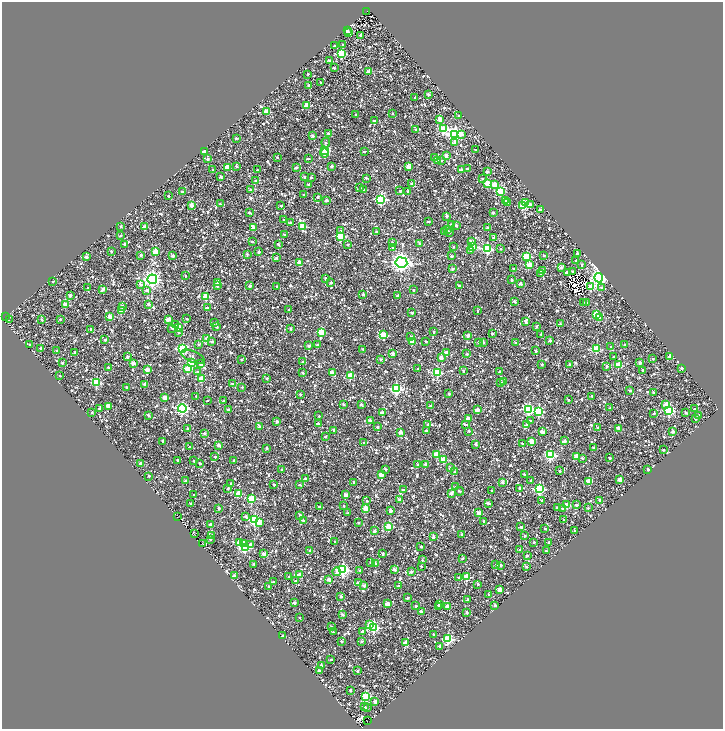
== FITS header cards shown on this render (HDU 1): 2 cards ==
NAXIS1  =                 1442
NAXIS2  =                 1453

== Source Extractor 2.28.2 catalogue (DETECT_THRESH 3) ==
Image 1442 x 1453 px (HDU 1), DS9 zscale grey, zoomed out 1/2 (1 PNG px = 2 x 2 image px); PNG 725 x 731 px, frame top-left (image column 2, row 1453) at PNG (2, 2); each listed source drawn as its Kron ellipse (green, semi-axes under 4 px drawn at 4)
Background 1.26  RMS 1.9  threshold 5.8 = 3 sigma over >= 5 px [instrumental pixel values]
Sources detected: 1726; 231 cannot appear on this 1/2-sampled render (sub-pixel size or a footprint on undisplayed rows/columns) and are neither listed nor drawn; of the other 1495, the 500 brightest by FLUX_AUTO listed and drawn (995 fainter detections omitted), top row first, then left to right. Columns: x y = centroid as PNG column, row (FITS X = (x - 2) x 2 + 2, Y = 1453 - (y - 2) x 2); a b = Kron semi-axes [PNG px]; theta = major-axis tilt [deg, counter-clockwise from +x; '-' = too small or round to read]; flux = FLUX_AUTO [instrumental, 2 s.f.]
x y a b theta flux
367 11 2 1 - 2400
347 30 2 2 - 2600
348 33 3 2 - 1700
360 35 2 2 - 2100
335 45 2 2 - 1100
342 45 2 2 - 860
341 54 3 3 - 24000
329 61 2 2 - 2500
334 68 2 2 - 1200
369 71 2 2 - 4000
308 74 2 2 - 830
321 82 2 2 - 960
309 85 2 2 - 1800
428 94 2 2 - 1800
415 97 2 2 - 1000
306 105 3 3 - 6500
266 112 3 2 - 10000
392 113 2 2 - 1100
355 114 2 2 - 870
459 116 2 2 - 1400
439 119 2 2 - 5600
374 121 2 2 - 1100
415 129 2 2 - 830
443 129 4 3 - 26000
328 133 2 2 - 1600
455 134 4 4 - 89000
461 134 3 3 - 3700
312 136 2 2 - 2200
236 138 2 2 - 1700
326 142 5 2 - 990
454 143 3 3 - 2300
475 149 2 2 - 1000
325 150 4 3 - 30000
204 151 2 2 - 3300
364 151 2 2 - 1200
325 153 5 3 - 2700
446 156 3 2 - 2400
277 157 2 2 - 1200
435 157 2 2 - 960
207 159 2 2 - 2300
308 159 2 2 - 830
438 160 2 2 - 1400
441 160 2 2 - 1100
236 166 2 2 - 1500
331 166 2 2 - 1700
408 166 2 2 - 6300
227 167 2 2 - 4500
296 168 2 2 - 1700
467 169 2 2 - 1000
213 170 2 2 - 1100
257 170 2 2 - 880
461 170 2 2 - 2100
487 172 3 2 - 1700
221 176 2 2 - 1200
305 177 2 2 - 1400
311 177 2 2 - 1300
366 178 2 2 - 1400
482 179 2 2 - 830
256 181 2 2 - 2700
487 183 3 2 - 10000
412 184 2 2 - 1700
308 185 2 2 - 850
494 185 3 2 - 10000
360 188 3 2 - 830
251 190 2 2 - 1300
364 190 2 2 - 1800
400 191 2 2 - 1100
408 191 2 2 - 1300
500 191 3 3 - 17000
182 192 2 2 - 2400
304 195 2 2 - 1100
168 196 2 2 - 910
318 197 2 2 - 1000
381 199 3 3 - 55000
326 200 2 2 - 3000
506 200 2 2 - 1600
526 202 3 3 - 3800
508 203 2 2 - 1600
220 204 2 2 - 1400
530 204 2 2 - 4000
191 205 2 2 - 4600
281 206 2 2 - 910
523 206 3 3 - 17000
540 209 2 2 - 1200
249 213 2 2 - 1200
493 213 2 2 - 1600
446 216 2 2 - 2500
284 220 2 2 - 1600
428 221 2 2 - 1300
290 223 2 2 - 1100
452 224 2 2 - 1900
456 225 2 2 - 1400
302 226 3 3 - 15000
121 227 2 2 - 1100
145 227 2 2 - 3900
488 227 2 2 - 2600
254 228 2 2 - 4100
340 230 3 2 - 1100
447 230 3 2 - 1700
376 232 2 2 - 1000
445 232 3 2 - 1400
449 232 2 2 - 1300
284 235 2 2 - 890
120 236 2 2 - 1000
341 236 3 3 - 22000
494 237 2 2 - 1500
252 241 2 2 - 1000
471 241 4 2 - 1100
392 242 2 2 - 1300
420 243 2 2 - 1700
124 244 2 2 - 2100
278 244 2 2 - 1600
348 244 2 2 - 1100
393 247 2 2 - 1900
453 247 2 2 - 1400
472 247 3 3 - 27000
487 249 3 3 - 39000
501 249 2 2 - 1300
111 251 2 2 - 1200
471 251 3 2 - 1600
155 252 3 3 - 15000
259 252 2 2 - 1800
247 254 2 2 - 1800
577 254 2 2 - 2000
141 255 2 2 - 1300
544 255 2 2 - 840
173 256 2 2 - 2800
451 256 2 2 - 970
527 256 3 3 - 20000
86 257 2 2 - 2300
277 258 3 2 - 1200
576 261 2 2 - 940
300 262 2 2 - 6400
401 262 6 5 - 190000
582 264 2 2 - 1100
529 265 3 2 - 5500
561 267 2 2 - 1700
452 269 2 2 - 1200
514 269 2 2 - 1200
542 271 2 2 - 5400
573 272 2 2 - 1800
540 273 2 2 - 1500
567 273 2 2 - 4500
185 276 2 2 - 1300
326 278 2 2 - 1500
599 278 4 4 - 130000
152 279 5 4 - 130000
511 280 2 2 - 1400
53 282 2 2 - 1200
218 283 2 2 - 6000
331 283 2 2 - 1700
520 283 2 2 - 2800
141 285 2 2 - 2400
459 285 2 2 - 1100
217 286 2 2 - 1600
249 286 2 2 - 1800
276 286 2 2 - 860
591 287 4 3 - 11000
88 288 2 2 - 910
601 288 2 2 - 1500
103 289 3 2 - 3100
147 290 2 2 - 1500
414 290 2 2 - 850
363 294 2 2 - 1400
70 295 2 2 - 2700
206 296 3 3 - 13000
397 296 3 2 - 1800
514 301 2 2 - 2300
583 302 2 2 - 820
586 302 2 2 - 1200
148 304 2 2 - 1700
66 305 3 2 - 6300
122 306 2 2 - 1500
207 308 2 2 - 1600
289 309 2 2 - 920
121 310 2 2 - 6100
477 311 2 2 - 930
412 313 2 2 - 1600
596 314 3 2 - 13000
110 316 3 2 - 5300
6 317 4 2 - 1700
600 317 3 2 - 5300
9 319 2 1 - 3300
42 319 2 2 - 930
60 319 2 2 - 910
168 319 2 2 - 3700
187 319 2 2 - 1100
526 321 3 2 - 2400
214 323 2 2 - 1200
176 324 3 2 - 1100
560 324 2 2 - 2200
179 327 2 2 - 6000
217 327 3 2 - 1000
536 327 3 2 - 880
172 328 2 2 - 1400
290 328 2 2 - 1600
91 329 2 2 - 1300
321 332 3 3 - 19000
434 332 2 2 - 1400
178 333 2 2 - 830
492 334 2 2 - 1100
541 334 3 2 - 910
383 335 3 2 - 11000
468 336 2 2 - 4000
411 337 2 2 - 1500
207 338 2 2 - 3700
105 340 2 2 - 1200
550 340 2 2 - 2400
212 341 2 2 - 1800
426 341 2 2 - 1300
412 342 2 2 - 7800
479 342 2 2 - 1700
483 342 2 2 - 1800
516 343 2 2 - 1100
29 344 2 2 - 860
199 344 2 2 - 1400
309 345 2 2 - 2200
317 345 2 2 - 1300
625 345 2 2 - 1400
610 346 2 2 - 830
40 348 2 2 - 1200
183 349 4 3 - 42000
363 349 2 2 - 1000
596 349 3 3 - 20000
57 350 2 2 - 1200
536 351 2 2 - 1500
75 352 2 2 - 1700
393 353 2 2 - 3300
447 353 3 2 - 4300
467 354 2 2 - 1400
127 357 3 2 - 1100
193 357 12 5 -24 1600
613 357 2 2 - 850
670 357 3 2 - 3500
441 358 3 2 - 3000
381 359 2 2 - 1100
653 359 2 2 - 1200
241 360 2 2 - 820
302 362 2 2 - 1400
640 362 3 2 - 2900
62 363 2 2 - 1200
133 363 2 2 - 2500
192 363 3 3 - 15000
201 364 3 2 - 3800
542 364 2 2 - 1300
569 365 2 2 - 1400
618 365 3 3 - 12000
607 366 2 2 - 1500
108 367 2 2 - 1100
682 368 2 2 - 1500
188 369 3 3 - 18000
418 369 2 2 - 1100
147 370 2 2 - 4500
463 370 3 2 - 820
643 370 2 2 - 1900
500 371 2 2 - 1400
198 372 3 2 - 1100
332 372 2 2 - 3800
303 373 2 2 - 1000
437 373 3 3 - 22000
60 376 2 2 - 1000
350 376 3 2 - 13000
267 378 2 2 - 870
201 379 3 2 - 11000
503 382 2 2 - 1000
96 383 3 3 - 26000
501 383 2 2 - 1500
145 384 2 2 - 2500
232 384 2 2 - 1100
126 387 2 2 - 1200
242 387 2 2 - 1000
396 389 3 3 - 51000
630 390 2 2 - 1100
654 392 3 2 - 1200
300 394 2 2 - 1300
449 394 2 2 - 1200
196 396 2 2 - 1000
592 396 2 2 - 1200
165 398 2 2 - 6900
568 400 2 2 - 820
207 401 2 2 - 820
223 401 2 2 - 1300
343 404 2 2 - 1300
361 404 3 2 - 1400
666 404 3 2 - 4700
108 406 2 2 - 5800
431 406 2 2 - 3000
182 408 4 4 - 67000
610 408 3 2 - 970
99 409 2 2 - 1700
529 409 4 3 - 47000
695 409 2 2 - 1800
228 410 2 2 - 2000
477 410 2 2 - 5900
669 410 3 3 - 42000
539 411 3 3 - 30000
92 412 2 2 - 1200
382 413 2 2 - 3900
654 413 2 2 - 1100
686 413 2 2 - 1200
148 415 2 2 - 1300
699 415 2 2 - 1300
319 416 2 2 - 990
695 418 2 2 - 1700
468 419 2 2 - 5200
370 420 2 2 - 2700
277 421 3 2 - 1600
530 421 3 2 - 1600
318 424 2 2 - 2800
428 424 2 2 - 1100
465 424 3 2 - 1400
526 425 2 2 - 1800
260 427 2 2 - 3200
377 427 2 2 - 1300
598 428 2 2 - 1800
619 428 2 2 - 4100
188 429 2 2 - 970
334 430 2 2 - 1900
426 430 2 2 - 1300
469 431 2 2 - 990
673 431 2 2 - 2300
400 432 2 2 - 4500
542 432 2 2 - 4100
204 433 2 2 - 1700
325 437 2 2 - 1000
162 441 2 2 - 900
532 441 3 2 - 7400
564 441 3 2 - 2600
364 443 2 2 - 970
522 443 2 2 - 1600
475 444 2 2 - 2200
218 445 2 2 - 2400
190 447 2 2 - 1700
267 448 2 2 - 2000
594 448 2 2 - 2800
663 450 2 2 - 1200
436 454 3 2 - 6300
550 455 3 3 - 44000
576 456 3 2 - 5300
215 457 2 2 - 1400
582 458 2 2 - 1300
610 458 2 2 - 970
177 460 2 2 - 1100
443 460 3 3 - 12000
194 461 2 2 - 1000
233 461 2 2 - 1600
200 463 2 2 - 840
141 464 2 2 - 5200
418 464 2 2 - 1200
425 464 2 2 - 2000
451 468 2 2 - 2400
282 469 2 2 - 1600
385 469 3 2 - 1300
648 469 2 2 - 1600
560 471 2 2 - 1200
455 472 3 2 - 1600
524 474 2 2 - 1600
381 475 2 2 - 7800
149 476 2 2 - 930
305 478 2 2 - 1500
620 480 2 2 - 6800
186 481 2 2 - 3000
531 481 2 2 - 1300
589 481 3 2 - 7000
354 482 2 2 - 1600
502 482 2 2 - 2000
231 483 2 2 - 870
274 485 2 2 - 1200
299 485 2 2 - 1100
456 487 2 2 - 1200
228 488 2 2 - 1300
520 488 2 2 - 2200
539 489 4 3 - 52000
403 490 2 2 - 1800
491 490 2 2 - 1100
459 491 4 2 - 840
239 493 3 2 - 7400
451 493 2 2 - 2000
194 495 2 2 - 890
346 495 2 2 - 3700
252 498 3 3 - 23000
400 500 2 2 - 3700
542 500 2 2 - 1500
600 500 2 2 - 2200
367 501 2 2 - 1300
488 503 2 2 - 1400
191 504 2 2 - 2000
567 505 3 2 - 10000
576 505 2 2 - 1700
344 506 2 2 - 950
319 507 3 2 - 1500
219 508 2 2 - 1600
365 508 2 2 - 7300
558 508 2 2 - 3700
563 508 3 3 - 1100
588 508 2 2 - 840
390 511 3 2 - 3300
348 513 3 2 - 1400
479 513 2 2 - 6000
300 515 2 2 - 1100
177 517 3 2 - 2200
245 517 2 2 - 1900
255 520 3 3 - 46000
303 520 2 2 - 1500
564 520 2 2 - 1300
484 521 2 2 - 1300
358 522 2 2 - 1300
259 523 3 2 - 4500
211 525 2 2 - 4500
389 526 3 3 - 17000
521 527 2 2 - 1600
545 529 2 2 - 840
375 531 2 2 - 2300
575 531 2 2 - 820
194 534 3 2 - 890
461 534 2 2 - 1100
212 536 2 2 - 1300
524 536 2 2 - 1300
433 537 2 2 - 1800
210 539 2 2 - 1100
335 541 2 2 - 1000
534 542 2 2 - 990
549 542 2 2 - 1400
202 543 2 1 - 940
240 543 3 3 - 17000
244 543 3 3 - 1800
251 544 3 2 - 2400
421 546 2 2 - 1200
245 547 3 3 - 32000
520 549 2 2 - 1200
310 550 2 2 - 910
546 551 2 2 - 1400
264 554 2 2 - 4600
383 554 2 2 - 1500
527 555 2 2 - 1600
462 558 2 2 - 1000
422 560 2 2 - 820
371 562 2 2 - 1300
375 563 2 2 - 1700
254 564 2 2 - 1300
496 565 2 2 - 1100
500 565 2 2 - 1600
421 566 2 2 - 870
526 567 2 2 - 1200
394 569 2 2 - 2600
343 570 4 3 - 79000
360 570 2 2 - 1300
337 572 4 3 - 1900
411 572 2 2 - 2100
299 575 2 2 - 5100
234 576 2 2 - 2400
467 576 3 2 - 9700
289 577 2 2 - 1300
459 577 2 2 - 890
329 579 2 2 - 3300
295 581 2 2 - 1200
273 582 2 2 - 1100
358 583 2 2 - 2800
478 584 2 2 - 1100
268 586 2 2 - 1000
364 586 3 2 - 1700
398 586 2 2 - 860
499 589 2 2 - 5100
488 594 2 2 - 920
341 596 2 2 - 1400
407 598 2 2 - 900
468 600 3 2 - 1000
294 603 2 2 - 2600
387 604 3 2 - 5000
439 604 2 2 - 1600
495 605 2 2 - 2100
416 606 2 2 - 1200
439 606 2 2 - 1300
447 606 2 2 - 3300
421 611 2 2 - 1400
467 612 2 2 - 1700
342 615 2 2 - 2300
299 618 2 2 - 900
370 624 3 2 - 7400
331 626 2 2 - 1100
373 627 3 3 - 38000
362 631 2 2 - 1200
333 632 2 2 - 1100
433 634 2 2 - 1100
282 636 2 2 - 1200
448 639 3 3 - 39000
341 641 2 2 - 1400
361 641 2 2 - 1400
405 643 3 2 - 2200
439 646 2 2 - 1100
331 659 2 2 - 1300
321 665 2 2 - 1400
319 671 2 2 - 1600
357 671 2 2 - 1000
350 690 2 2 - 1400
366 696 3 3 - 28000
375 701 2 2 - 3400
365 707 2 2 - 1200
367 707 2 2 - 1200
367 721 3 1 - 960
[995 fainter detections neither listed nor drawn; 231 sub-pixel or undisplayed-footprint detections neither listed nor drawn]